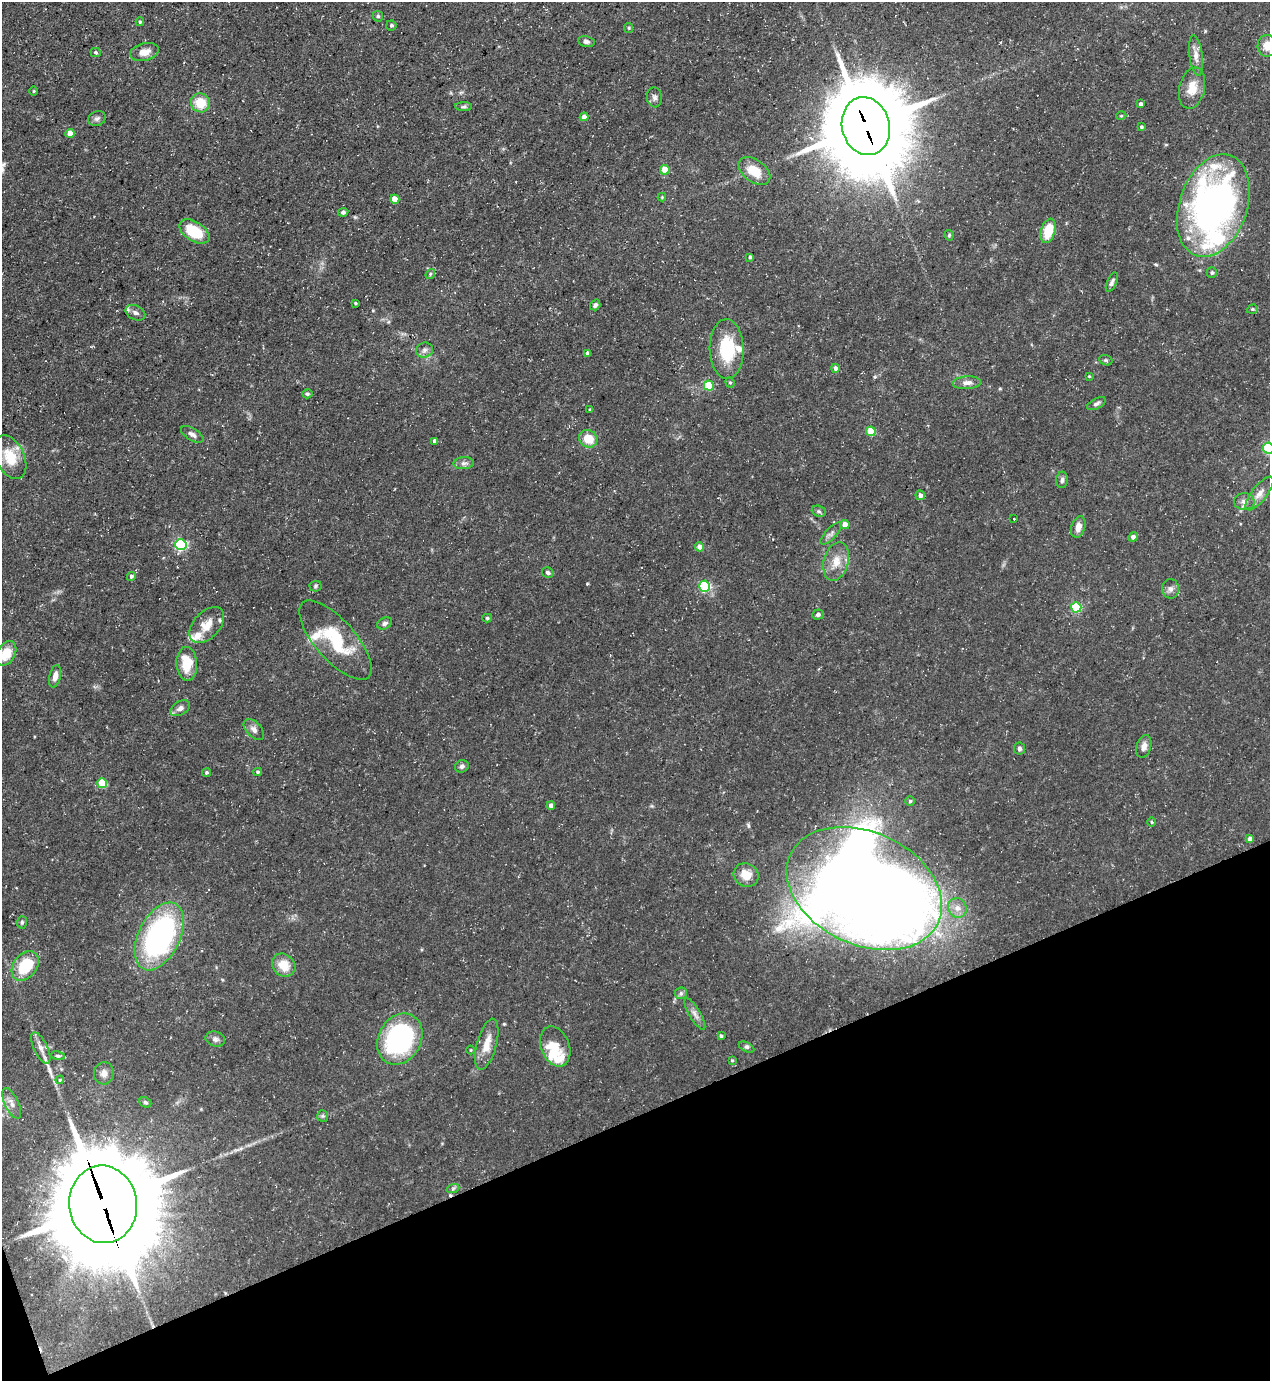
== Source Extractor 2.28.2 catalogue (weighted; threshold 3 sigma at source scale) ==
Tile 14 of 4 x 4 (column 2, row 4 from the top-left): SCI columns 1547-2814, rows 1-1379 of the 5499 x 5515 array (HDU 1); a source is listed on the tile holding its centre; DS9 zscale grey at full resolution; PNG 1272 x 1383 px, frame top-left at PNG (2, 2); each listed source drawn as its Kron ellipse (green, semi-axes under 4 px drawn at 4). Shown black and unused: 19% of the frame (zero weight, under 3 of 5 exposures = <1% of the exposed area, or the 3 px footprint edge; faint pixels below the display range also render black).
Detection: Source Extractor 2.28.2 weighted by HDU 2 'WHT'; one run over the whole footprint, this tile lists its part. Background 0.0593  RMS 0.004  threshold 0.0181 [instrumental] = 3 sigma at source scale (4.5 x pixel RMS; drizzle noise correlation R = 1.50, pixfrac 1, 0.05/0.05 arcsec/px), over >= 5 px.
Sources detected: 137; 1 inside a brighter object's white glare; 2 cosmic-ray / hot-pixel residue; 1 long thin detection or spike segment (spike, bleed or trail) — neither listed nor drawn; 11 inside a brighter listed object's ellipse — not listed separately; the other 122 listed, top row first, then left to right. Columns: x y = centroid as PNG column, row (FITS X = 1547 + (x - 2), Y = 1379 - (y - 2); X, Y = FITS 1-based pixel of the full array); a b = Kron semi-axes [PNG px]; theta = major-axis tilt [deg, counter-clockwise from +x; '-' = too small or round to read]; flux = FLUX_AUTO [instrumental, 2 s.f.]
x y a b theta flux
378 16 5 5 - 0.58
140 22 4 3 - 0.62
391 25 5 5 - 0.7
629 28 5 4 - 0.48
586 42 8 5 -12 1
1267 46 11 9 89 4.3
95 52 5 5 - 0.59
144 52 15 8 13 3.5
1196 56 20 6 -83 2.8
1192 88 21 12 77 6.1
34 91 4 3 - 0.36
654 97 10 7 -83 1.5
200 103 10 9 - 8.4
1141 104 4 3 - 1.1
464 107 8 4 1 0.82
1121 116 5 3 - 0.39
584 117 4 4 - 3.4
97 118 9 7 27 1.2
866 126 29 24 -76 4500
1141 127 4 3 - 0.6
70 133 4 4 - 5
665 170 5 5 - 8.3
754 171 18 11 -37 8.3
662 197 4 4 - 0.37
395 199 4 4 - 5.6
1213 206 53 34 71 170
343 212 5 4 - 0.89
194 231 17 9 -32 14
1048 231 12 7 74 12
949 235 5 4 - 0.61
750 257 4 3 - 0.93
1212 273 5 5 - 0.81
430 274 5 4 - 0.52
1112 282 10 5 66 1.2
355 303 3 3 - 0.48
595 305 5 5 - 1.1
1252 309 5 4 - 0.62
135 313 10 7 -26 1.6
727 349 30 17 -88 19
424 350 8 7 - 1.6
588 353 4 4 - 1.2
1106 360 7 5 -21 0.62
835 368 4 4 - 1.3
1089 376 3 3 - 0.37
730 382 5 4 - 0.57
967 383 14 6 4 2.6
709 386 5 5 - 14
307 394 5 4 - 0.7
1096 404 10 5 28 1.2
590 409 4 3 - 0.33
871 431 5 4 - 12
192 434 13 6 -30 1.6
588 439 9 8 - 7.3
435 441 4 4 - 1.3
1268 448 5 5 - 34
10 457 23 14 -64 10
464 463 10 6 3 1.5
1062 480 8 5 88 1.1
1260 493 20 7 53 3.5
920 495 5 4 - 1.6
1244 502 10 8 -1 2.1
819 511 7 5 -22 0.8
1014 519 2 2 - 0.36
845 524 4 4 - 3.1
1078 527 11 7 73 2.8
831 533 14 5 47 1.5
1133 537 5 4 - 1.7
181 545 6 5 - 45
699 547 4 4 - 2.9
836 561 19 12 75 5.8
548 573 6 5 - 0.86
131 576 5 4 - 0.79
316 586 6 5 - 0.63
704 586 5 5 - 37
1170 589 10 8 -89 1.7
1076 607 5 5 - 27
818 615 5 5 - 1.2
487 618 5 4 - 0.62
384 623 8 5 24 1.1
207 625 21 13 47 5.7
335 640 50 20 -48 22
6 653 13 9 62 7.4
187 664 17 10 -87 9.4
55 676 11 5 77 2.5
180 708 11 6 31 1.8
254 729 12 7 -46 1.9
1144 746 11 7 74 2.2
1019 748 6 5 - 1.1
462 766 7 6 - 1.1
206 772 4 4 - 0.51
257 772 4 3 - 0.54
102 783 5 5 - 16
910 801 5 5 - 0.61
551 806 4 4 - 1.9
1152 822 4 3 - 0.48
1250 839 4 4 - 1.8
746 875 13 11 -30 5.7
864 888 81 56 -25 1400
957 908 10 9 - 2.8
22 922 6 5 - 0.72
159 936 36 20 64 86
284 965 12 10 -41 6.7
25 966 16 11 51 16
681 993 6 6 - 0.97
695 1014 18 5 -59 2.1
721 1036 3 3 - 0.61
215 1039 10 7 -17 1.5
400 1039 27 21 60 73
487 1044 26 9 75 6.3
555 1047 21 14 -68 6.9
746 1047 8 4 -26 0.84
41 1048 17 7 -64 2.7
470 1050 4 3 - 0.33
58 1056 7 4 -12 0.7
732 1060 3 3 - 0.36
104 1073 11 10 - 2.4
60 1080 4 3 - 0.46
145 1102 6 5 - 0.78
12 1103 16 7 -65 2.4
323 1116 6 5 - 0.68
453 1188 6 4 20 0.68
103 1204 39 34 -83 8500
Overlapping masked pixels (flux is a lower limit): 2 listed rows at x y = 866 126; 103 1204
Isophote crosses this tile's border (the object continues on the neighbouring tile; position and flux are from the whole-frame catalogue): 3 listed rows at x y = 1267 46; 1268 448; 6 653